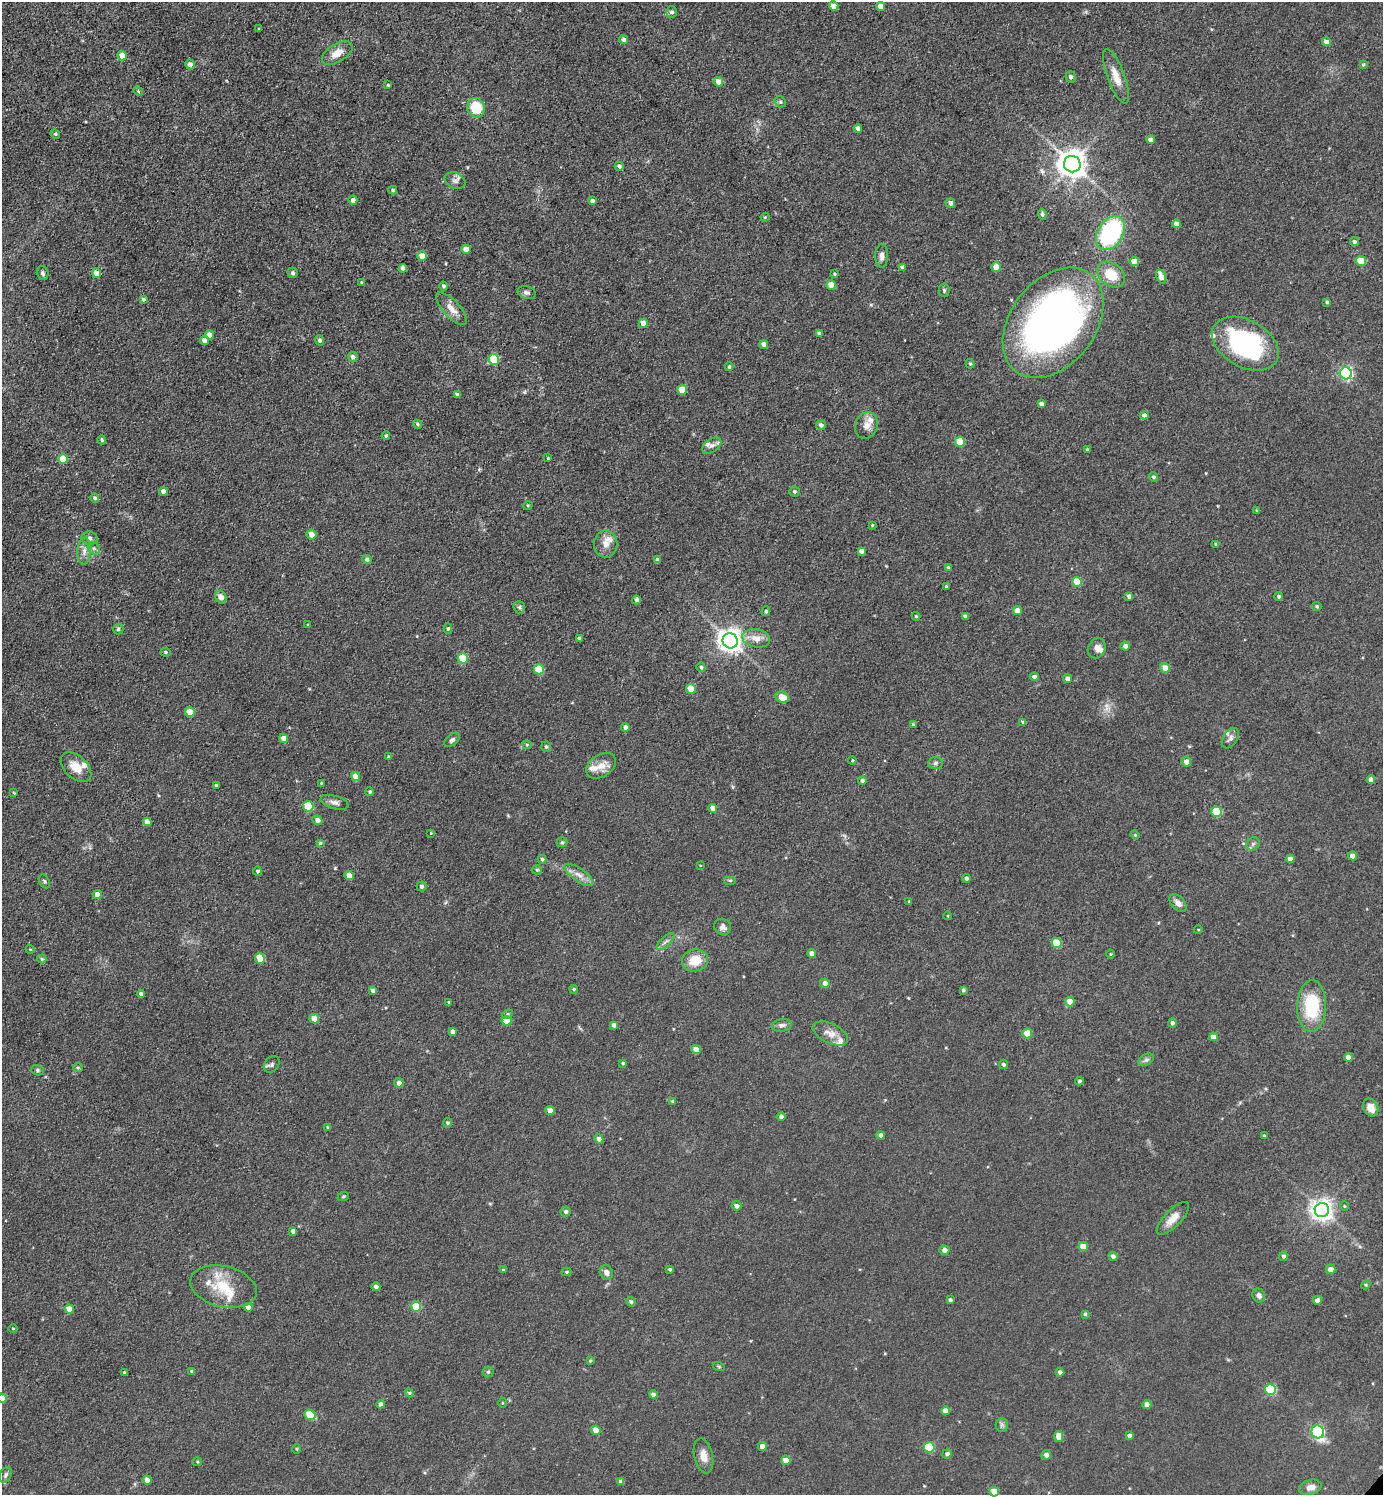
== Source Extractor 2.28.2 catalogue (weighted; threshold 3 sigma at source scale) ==
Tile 11 of 4 x 4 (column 3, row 3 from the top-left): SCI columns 3062-4442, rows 1496-2988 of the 5979 x 5977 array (HDU 1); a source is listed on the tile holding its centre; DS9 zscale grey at full resolution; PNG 1385 x 1497 px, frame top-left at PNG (2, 2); each listed source drawn as its Kron ellipse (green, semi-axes under 4 px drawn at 4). Shown black and unused: <1% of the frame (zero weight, under 3 of 5 exposures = <1% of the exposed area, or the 3 px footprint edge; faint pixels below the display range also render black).
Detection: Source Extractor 2.28.2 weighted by HDU 2 'WHT'; one run over the whole footprint, this tile lists its part. Background 0.0607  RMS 0.0073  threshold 0.0326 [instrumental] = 3 sigma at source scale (4.5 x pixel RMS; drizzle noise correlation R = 1.50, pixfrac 1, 0.05/0.05 arcsec/px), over >= 5 px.
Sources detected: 295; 11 inside a brighter listed object's ellipse — not listed separately; the other 284 listed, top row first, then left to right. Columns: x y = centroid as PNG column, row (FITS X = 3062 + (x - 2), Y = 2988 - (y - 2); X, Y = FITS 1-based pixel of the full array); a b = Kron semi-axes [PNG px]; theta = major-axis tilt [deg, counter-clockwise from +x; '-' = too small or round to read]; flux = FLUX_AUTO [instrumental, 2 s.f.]
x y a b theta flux
834 6 5 4 - 7.4
880 6 4 4 - 7.4
672 12 5 5 - 2
259 29 3 2 - 0.75
624 40 4 4 - 3
1326 42 4 4 - 3.9
337 53 17 9 31 9
122 56 5 4 - 8.5
190 64 5 4 - 3.3
1363 64 4 4 - 1
1116 76 29 8 -69 9.8
1071 77 5 5 - 2.1
718 82 5 4 - 6.4
388 85 3 3 - 0.75
138 91 5 4 - 0.87
780 102 6 5 - 1.4
476 108 10 9 - 21
858 128 4 4 - 2.5
55 134 5 4 - 1.1
1151 140 4 4 - 3.9
1072 164 8 8 - 940
619 166 4 4 - 1.8
455 181 10 8 -21 3.2
393 190 4 4 - 1.2
353 200 4 4 - 3.4
592 201 4 3 - 2.4
950 203 5 4 - 3.1
1042 214 5 4 - 1.5
765 217 4 4 - 0.78
1176 224 4 4 - 5.7
1110 233 18 12 58 91
1354 242 4 4 - 2
466 249 5 4 - 7.1
422 256 5 4 - 8.3
882 256 12 6 89 3.4
1361 261 5 5 - 20
1134 262 5 4 - 11
902 267 4 4 - 2.7
996 267 5 4 - 10
403 268 4 4 - 3.1
43 273 7 5 -73 1.8
96 273 5 4 - 6.5
293 273 5 5 - 1.9
834 274 4 4 - 0.72
1111 274 15 11 -38 16
1161 276 7 4 -67 6.4
361 282 3 2 - 0.56
831 285 5 4 - 11
444 286 4 4 - 1.3
944 290 6 5 - 1.2
527 293 9 6 -15 2.1
143 300 4 4 - 1.4
1327 302 4 4 - 1.3
452 309 21 8 -47 7.1
643 323 5 4 - 6.6
1053 323 61 42 52 420
819 333 4 4 - 1.8
210 335 4 4 - 6.2
320 340 5 4 - 1.7
204 341 4 4 - 5.5
764 344 4 4 - 4.9
1245 344 36 23 -29 100
353 357 5 5 - 2.7
494 359 5 5 - 29
970 364 5 4 - 1
729 367 4 3 - 1.1
1346 373 6 6 - 130
682 390 5 4 - 16
457 395 4 3 - 1.7
1041 404 4 4 - 2.9
1144 415 4 4 - 2.4
417 424 5 4 - 1.2
821 425 5 5 - 2.3
866 425 13 11 70 5.6
386 436 4 4 - 1.2
102 440 4 4 - 1.1
960 442 5 5 - 17
712 445 11 6 35 3.1
1087 449 4 3 - 1
548 458 3 3 - 0.66
63 459 5 5 - 17
1154 477 5 4 - 1.5
163 491 4 4 - 4.3
795 492 5 5 - 1.3
95 498 4 4 - 1.7
528 505 5 3 - 0.7
1257 511 3 3 - 0.96
872 525 3 3 - 0.66
311 535 5 5 - 5.7
89 538 8 6 -6 2.2
606 544 13 12 - 6.3
1216 544 3 3 - 1.3
94 548 7 5 -45 1.8
84 551 13 6 86 4.4
861 551 4 4 - 3.2
367 559 5 4 - 1.8
657 560 4 4 - 1.8
948 567 4 4 - 0.92
1077 582 5 5 - 18
946 586 3 3 - 0.79
1129 596 4 3 - 2.2
1279 596 4 4 - 1.3
221 597 7 5 -61 4
636 600 4 4 - 1.7
1317 606 5 4 - 1.1
519 607 6 6 - 1.4
766 611 5 4 - 1.1
1017 611 4 4 - 7.1
916 616 4 4 - 0.75
965 616 4 3 - 1.8
308 625 3 3 - 0.74
118 629 5 5 - 1.2
448 629 5 4 - 1
756 638 14 9 -10 7.8
579 639 4 4 - 3.5
730 641 8 7 - 590
1125 646 5 4 - 3.2
1097 648 10 8 63 4.1
165 652 5 4 - 1.1
463 658 5 5 - 22
701 667 4 4 - 1.4
1165 668 5 5 - 6
539 669 5 5 - 24
1034 676 4 4 - 2.2
1067 679 4 4 - 3.5
691 689 5 4 - 13
782 697 7 5 -28 9.1
190 712 5 5 - 12
1023 722 4 3 - 1.3
913 724 4 4 - 0.78
625 727 4 4 - 3.4
284 738 4 4 - 6.1
1230 738 11 7 56 2.6
452 740 9 5 41 2
527 745 4 4 - 0.75
546 747 5 5 - 1.3
388 757 4 3 - 1.2
852 760 4 3 - 0.72
1186 762 5 5 - 4.7
935 763 7 5 3 2
601 766 16 11 33 7.9
76 767 18 11 -42 9.6
355 776 5 4 - 9
862 780 4 4 - 1.7
1371 780 4 4 - 4.5
321 783 3 3 - 0.71
216 785 3 3 - 1.1
370 792 4 4 - 1.4
14 793 4 3 - 0.62
334 802 14 6 -16 3.6
308 806 5 5 - 29
713 808 4 4 - 5
1217 812 5 5 - 25
317 820 5 4 - 3.3
147 822 4 4 - 6.1
431 833 3 3 - 0.56
1135 835 4 4 - 0.76
562 842 5 5 - 0.95
320 843 4 3 - 0.99
1253 844 7 6 - 1.8
1352 856 4 4 - 4.5
542 859 4 3 - 1.2
1290 859 4 4 - 4.1
700 865 3 2 - 0.48
537 870 5 4 - 0.94
258 871 4 4 - 1.4
349 875 4 4 - 6.7
579 875 17 6 -35 5.4
966 878 4 4 - 1.9
730 880 6 4 0 1
44 881 7 5 -61 1.2
421 886 5 5 - 1.9
97 894 4 4 - 5.8
909 901 4 3 - 0.65
1178 903 10 6 -46 4.1
948 916 4 3 - 0.51
723 927 8 8 - 3
1198 930 4 3 - 0.62
665 942 11 5 44 2.3
1057 943 5 5 - 24
30 949 4 3 - 0.6
812 953 4 4 - 4.1
1111 954 4 3 - 0.58
260 958 5 5 - 16
42 959 5 4 - 1.1
695 960 13 11 11 14
825 983 5 4 - 4
574 989 4 4 - 0.97
963 990 4 4 - 1.4
373 991 4 4 - 3.5
141 994 4 4 - 2.4
449 1002 4 3 - 0.86
1070 1002 5 5 - 7.8
1312 1006 26 14 88 41
507 1014 5 4 - 1.1
314 1019 5 4 - 12
507 1021 5 5 - 15
1172 1023 4 4 - 2
614 1025 4 4 - 3.3
782 1025 10 6 8 2.7
453 1032 4 4 - 3
830 1033 19 10 -26 7
1027 1033 5 5 - 16
1213 1037 4 4 - 5.9
696 1050 5 4 - 7.4
1348 1057 4 4 - 5.1
1146 1060 8 5 29 1.9
623 1063 4 4 - 1.2
272 1064 9 6 49 2.2
1003 1065 4 4 - 1.4
78 1068 5 4 - 1
37 1070 6 5 - 1.4
1079 1081 4 4 - 1.3
399 1083 5 4 - 3.1
672 1101 4 3 - 0.85
1371 1108 9 7 -65 7
550 1111 4 4 - 6.9
781 1117 4 4 - 2
447 1123 5 4 - 1.2
328 1127 4 3 - 0.8
881 1135 4 4 - 3
1264 1136 3 3 - 1.2
599 1139 4 4 - 3.5
343 1197 6 3 20 0.7
736 1206 5 4 - 2.7
1344 1206 5 3 - 0.67
1322 1210 7 7 - 500
566 1212 5 5 - 2.1
1173 1218 21 8 46 7.9
293 1231 4 4 - 2.5
1083 1247 5 4 - 10
944 1250 5 4 - 3.5
1113 1256 4 4 - 1.9
1283 1256 4 4 - 1.7
670 1269 4 3 - 1
1331 1269 5 4 - 5.5
503 1270 4 3 - 1
566 1272 5 4 - 0.9
606 1272 7 6 - 3.3
1366 1285 5 4 - 0.9
224 1287 34 20 -13 26
376 1287 4 4 - 2.5
1259 1296 7 6 - 2.7
950 1300 3 3 - 1.5
1317 1300 4 4 - 3.9
631 1302 5 4 - 1.4
248 1307 4 4 - 6.2
416 1307 5 5 - 26
69 1309 4 4 - 7.6
1085 1314 4 3 - 1.1
13 1328 5 3 - 0.65
590 1361 4 3 - 0.88
719 1367 6 4 -20 0.97
124 1372 4 3 - 0.8
192 1372 4 3 - 1.5
488 1372 5 5 - 1.2
1060 1372 4 4 - 2.4
1270 1390 5 5 - 44
409 1393 4 4 - 0.89
653 1395 4 4 - 2.6
2 1398 5 4 - 6.3
502 1403 5 3 - 0.72
381 1404 4 4 - 3.3
1147 1405 4 4 - 5.2
945 1411 4 4 - 5.8
310 1415 6 5 - 21
1002 1425 7 6 - 1.8
596 1430 5 4 - 8.3
1318 1432 6 6 - 110
1059 1436 5 4 - 6.3
1129 1436 4 4 - 2.4
762 1446 4 4 - 5
929 1447 5 5 - 31
297 1449 5 3 - 0.77
947 1454 5 4 - 2.1
1046 1455 5 5 - 3.1
703 1456 18 9 -77 7.2
786 1460 5 4 - 8.9
197 1462 5 4 - 0.83
6 1475 8 5 64 1.8
147 1480 4 4 - 5.8
621 1482 4 4 - 3.5
1310 1487 11 7 17 4.9
994 1492 5 4 - 12
Isophote crosses this tile's border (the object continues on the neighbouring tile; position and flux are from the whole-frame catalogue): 2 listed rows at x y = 2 1398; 994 1492